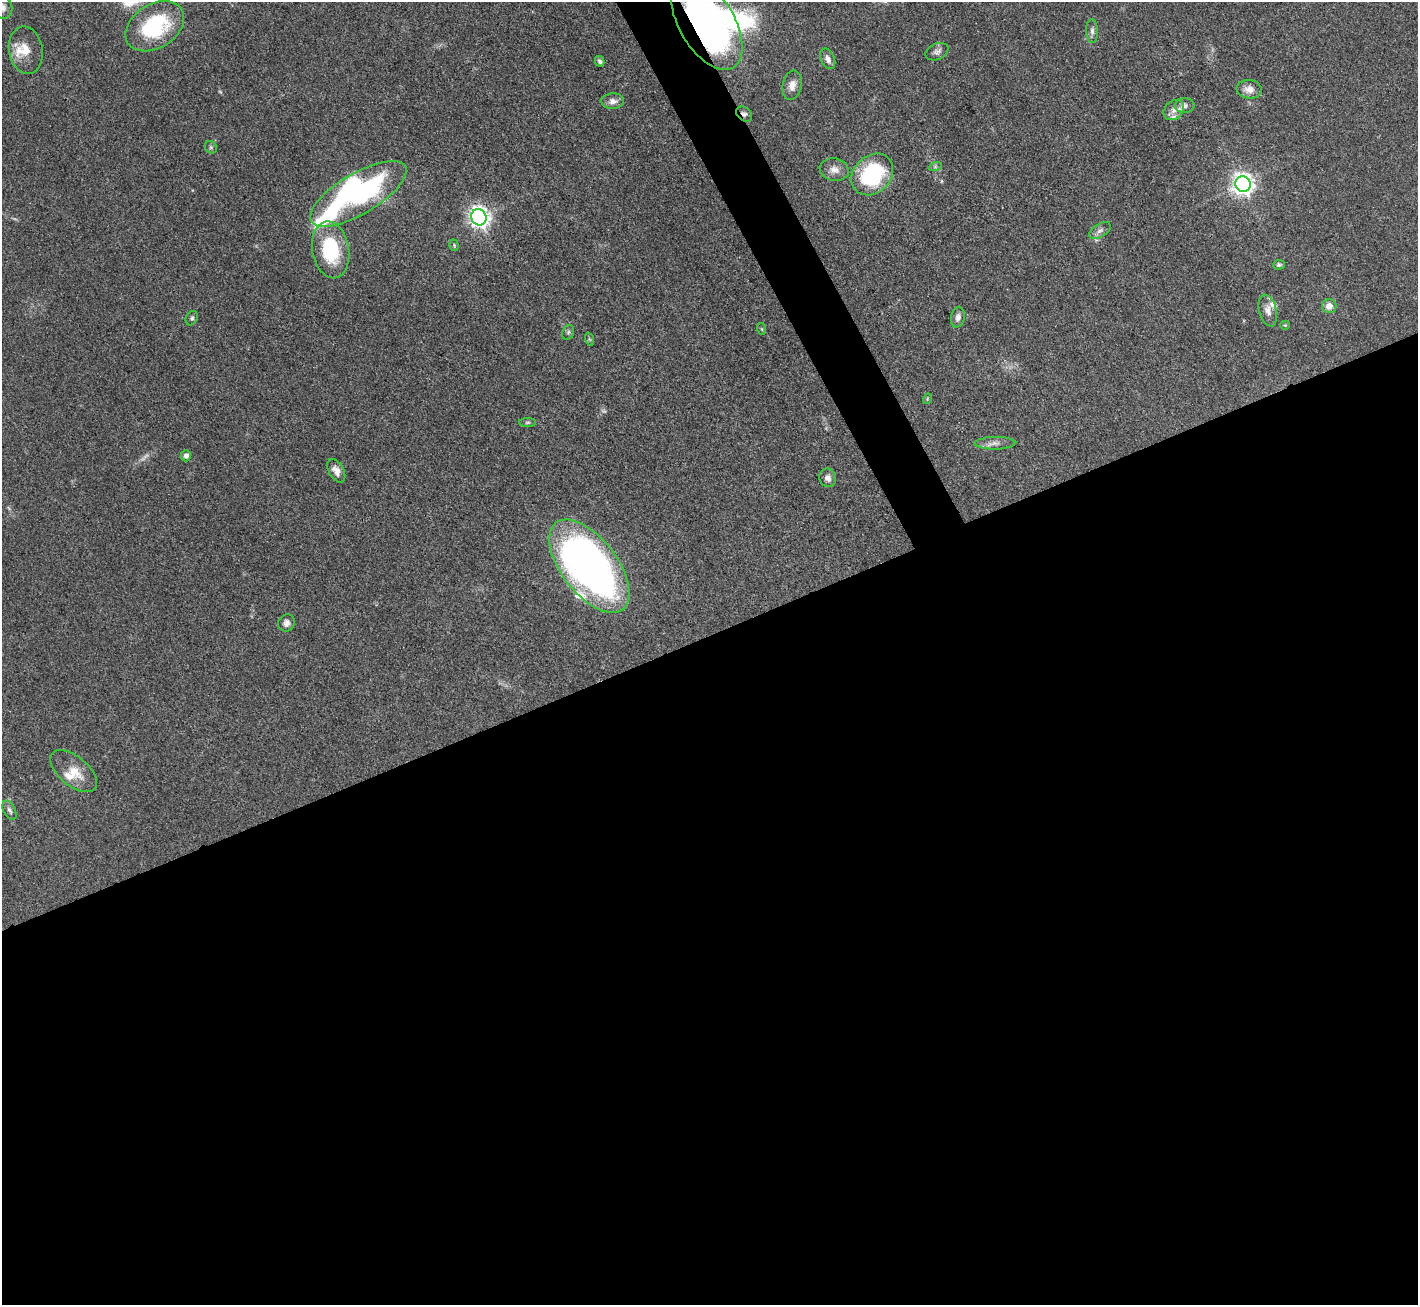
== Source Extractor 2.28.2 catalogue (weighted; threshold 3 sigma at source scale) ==
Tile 15 of 4 x 4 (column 3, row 4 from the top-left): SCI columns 2831-4246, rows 287-1589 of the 5663 x 5651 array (HDU 1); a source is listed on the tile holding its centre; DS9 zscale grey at full resolution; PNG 1420 x 1307 px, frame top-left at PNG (2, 2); each listed source drawn as its Kron ellipse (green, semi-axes under 4 px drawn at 4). Shown black and unused: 53% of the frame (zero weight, under 3 of 4 exposures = <1% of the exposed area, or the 3 px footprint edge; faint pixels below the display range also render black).
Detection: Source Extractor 2.28.2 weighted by HDU 2 'WHT'; one run over the whole footprint, this tile lists its part. Background 0.0509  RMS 0.0048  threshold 0.0218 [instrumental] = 3 sigma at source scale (4.5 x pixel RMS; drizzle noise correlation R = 1.50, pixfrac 1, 0.05/0.05 arcsec/px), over >= 5 px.
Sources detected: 53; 2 too faint to see at this stretch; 2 inside a brighter object's white glare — neither listed nor drawn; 6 inside a brighter listed object's ellipse — not listed separately; the other 43 listed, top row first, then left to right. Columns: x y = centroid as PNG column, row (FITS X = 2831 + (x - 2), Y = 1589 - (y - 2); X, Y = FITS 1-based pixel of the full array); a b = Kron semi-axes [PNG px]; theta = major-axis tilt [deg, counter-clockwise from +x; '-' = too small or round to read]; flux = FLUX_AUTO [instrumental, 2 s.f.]
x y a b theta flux
2 7 12 9 -74 3.4
707 23 52 27 -59 190
155 26 32 22 32 43
1092 31 12 6 -90 1.9
26 50 24 17 -80 8.5
937 52 12 8 24 2
828 59 11 6 -65 2.4
600 61 5 4 - 1
792 85 15 9 79 3.8
1249 89 13 9 -6 4.3
613 101 11 7 1 2.8
1185 106 10 7 -1 2.3
1174 110 11 9 42 3.3
744 114 9 6 -41 1.6
211 147 6 5 - 0.99
935 167 7 4 18 0.88
834 170 15 11 -10 4.2
872 174 23 18 46 46
1243 184 8 7 - 330
358 194 54 20 30 94
479 217 8 7 - 280
1100 230 12 6 32 2.3
454 245 6 4 -71 0.66
331 250 29 18 -80 34
1279 265 6 5 - 1
1329 306 7 7 - 4.5
1268 310 16 8 -75 3.8
958 317 10 7 78 2.3
192 318 7 5 63 1.1
1285 325 5 4 - 0.53
762 329 6 4 -71 0.56
568 332 8 5 69 0.98
589 339 7 4 -71 0.66
927 399 5 3 - 0.45
527 422 8 4 1 0.88
995 443 20 6 1 3
186 456 5 5 - 2.3
336 471 13 7 -60 3.5
828 478 9 8 - 2.5
589 566 55 28 -52 270
286 623 9 8 - 2.1
74 771 28 14 -40 9.4
9 810 10 5 -63 1.6
Overlapping masked pixels (flux is a lower limit): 2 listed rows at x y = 707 23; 744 114
Isophote crosses this tile's border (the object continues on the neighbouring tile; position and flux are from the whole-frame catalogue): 3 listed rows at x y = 2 7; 707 23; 155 26